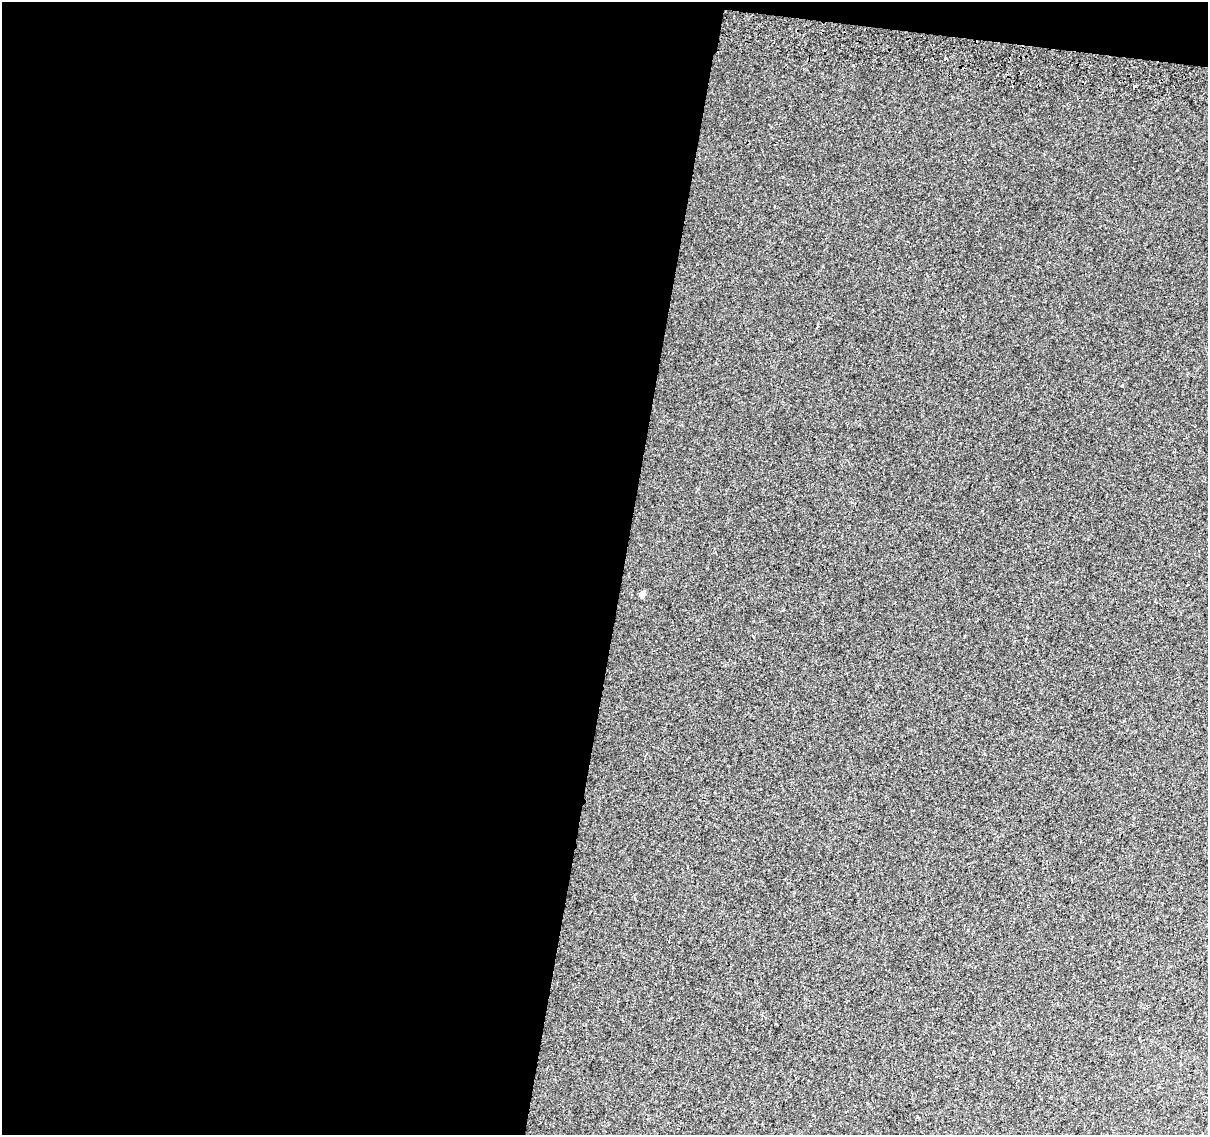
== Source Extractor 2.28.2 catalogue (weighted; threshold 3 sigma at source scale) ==
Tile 1 of 4 x 4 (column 1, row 1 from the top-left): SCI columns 15-1220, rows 3726-4858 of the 4845 x 5126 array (HDU 1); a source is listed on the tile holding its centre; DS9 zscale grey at full resolution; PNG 1210 x 1137 px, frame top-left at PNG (2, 2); no overlay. Shown black and unused: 53% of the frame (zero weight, under 2 of 3 exposures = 2% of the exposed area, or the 3 px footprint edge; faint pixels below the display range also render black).
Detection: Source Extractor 2.28.2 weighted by HDU 2 'WHT'; one run over the whole footprint, this tile lists its part. Background 0.00643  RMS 0.0036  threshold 0.0163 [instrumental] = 3 sigma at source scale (4.5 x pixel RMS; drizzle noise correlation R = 1.50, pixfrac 1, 0.0396/0.0396 arcsec/px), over >= 5 px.
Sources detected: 5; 2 cosmic-ray / hot-pixel residue — not listed; the other 3 listed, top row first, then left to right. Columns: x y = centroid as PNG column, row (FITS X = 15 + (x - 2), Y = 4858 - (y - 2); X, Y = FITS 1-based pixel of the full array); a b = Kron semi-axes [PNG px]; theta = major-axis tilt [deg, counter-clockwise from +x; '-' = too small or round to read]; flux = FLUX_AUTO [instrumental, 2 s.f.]
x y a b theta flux
817 327 3 3 - 1.4
1122 386 3 3 - 0.78
642 594 5 5 - 2.3